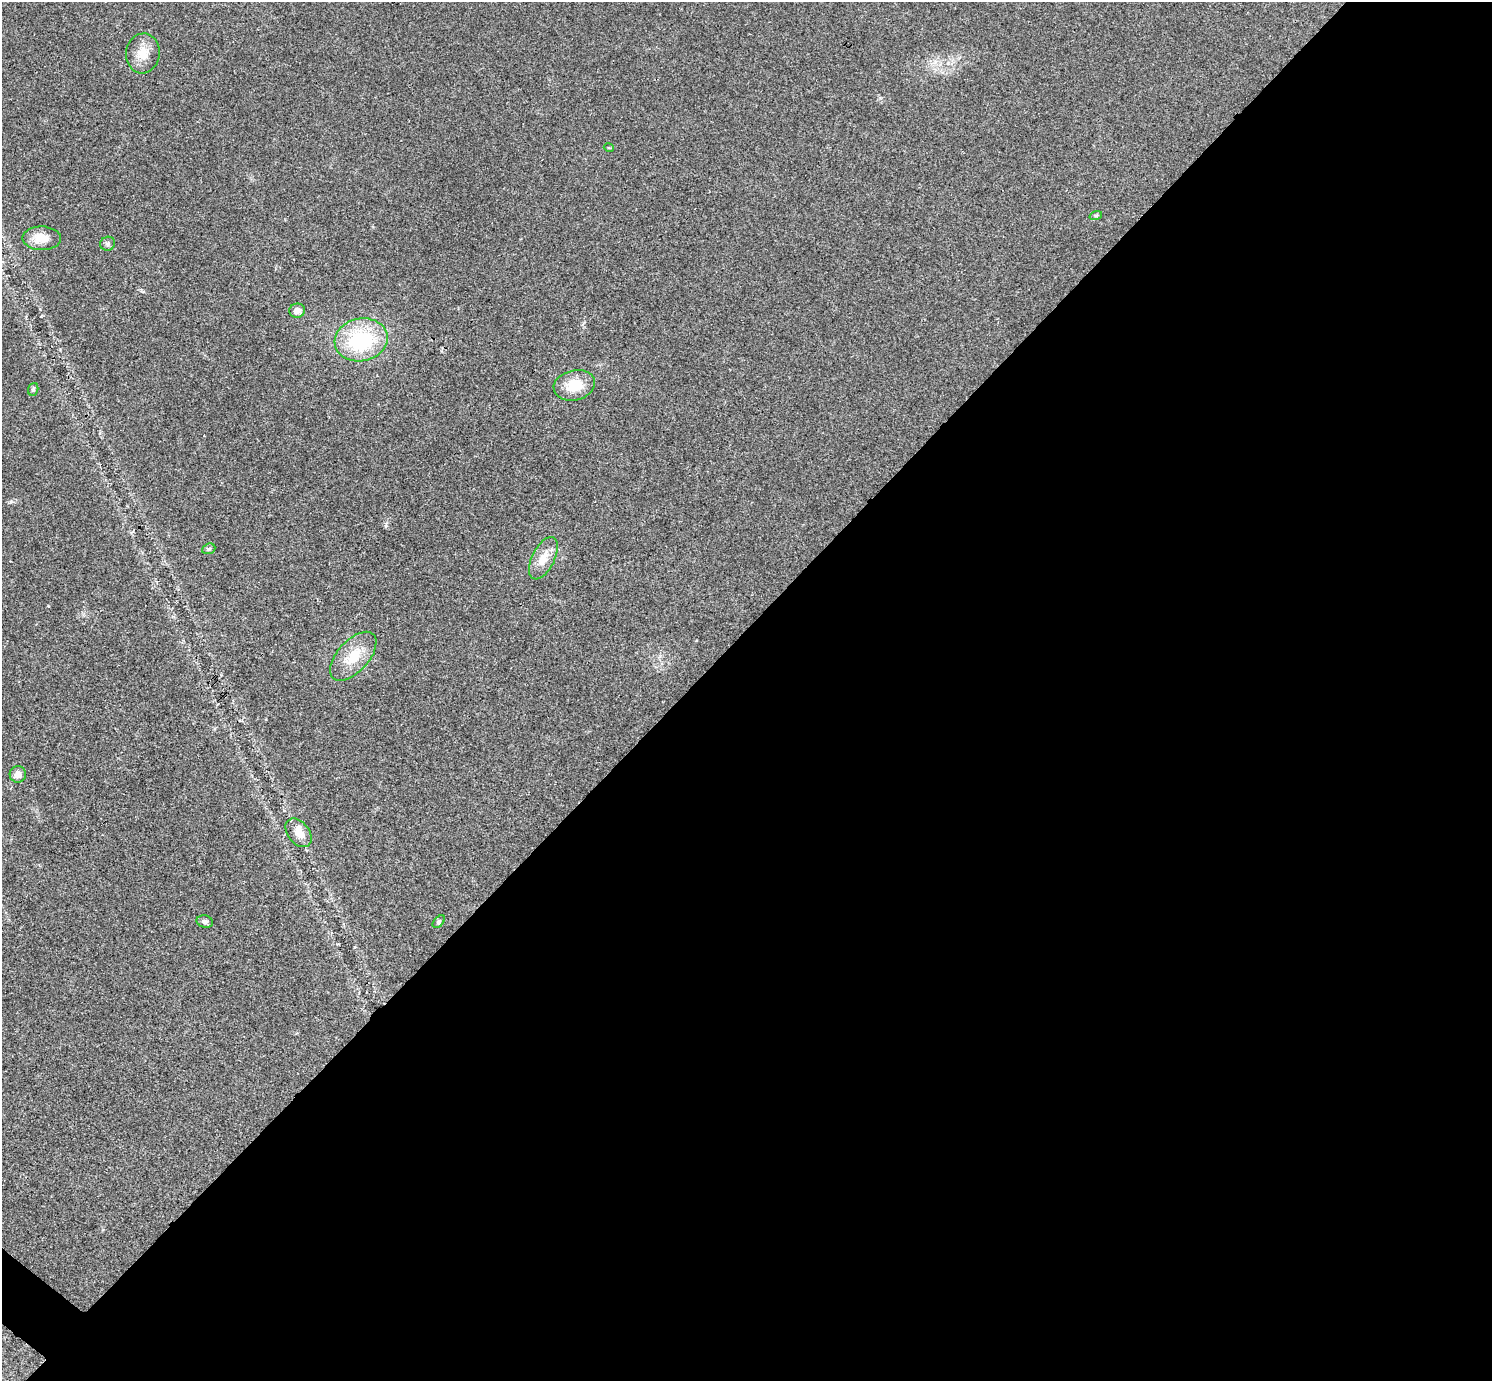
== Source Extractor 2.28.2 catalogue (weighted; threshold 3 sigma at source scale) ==
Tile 12 of 4 x 4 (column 4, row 3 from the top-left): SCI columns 4478-5967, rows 1684-3062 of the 5975 x 5977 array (HDU 1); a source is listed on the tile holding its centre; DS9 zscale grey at full resolution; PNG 1494 x 1383 px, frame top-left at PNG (2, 2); each listed source drawn as its Kron ellipse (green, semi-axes under 4 px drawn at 4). Shown black and unused: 54% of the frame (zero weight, under 3 of 4 exposures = <1% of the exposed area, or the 3 px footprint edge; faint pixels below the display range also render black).
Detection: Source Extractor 2.28.2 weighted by HDU 2 'WHT'; one run over the whole footprint, this tile lists its part. Background 0.021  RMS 0.0056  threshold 0.025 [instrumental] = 3 sigma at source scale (4.5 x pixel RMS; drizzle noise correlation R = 1.50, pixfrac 1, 0.05/0.05 arcsec/px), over >= 5 px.
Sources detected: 16; all 16 listed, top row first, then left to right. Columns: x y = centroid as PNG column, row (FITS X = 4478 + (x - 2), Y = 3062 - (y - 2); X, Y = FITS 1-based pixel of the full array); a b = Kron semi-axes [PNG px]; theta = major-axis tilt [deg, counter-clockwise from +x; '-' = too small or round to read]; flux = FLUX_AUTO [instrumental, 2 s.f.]
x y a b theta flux
143 53 20 17 83 9.2
609 148 5 3 - 0.51
1096 215 6 4 19 0.72
42 238 19 11 -1 8.6
108 244 7 7 - 1.5
297 311 8 7 - 3.2
361 340 27 21 11 45
574 385 21 15 14 14
33 389 6 5 - 0.94
209 549 7 5 22 1.1
543 558 23 11 63 8.1
353 656 30 15 48 15
18 774 8 8 - 3.9
299 833 16 10 -52 6.5
205 921 8 6 -14 1.6
439 922 7 4 46 1.1
Unlisted compact peaks at least as high as the median listed source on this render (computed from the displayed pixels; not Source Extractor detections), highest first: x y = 386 526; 48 606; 11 501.